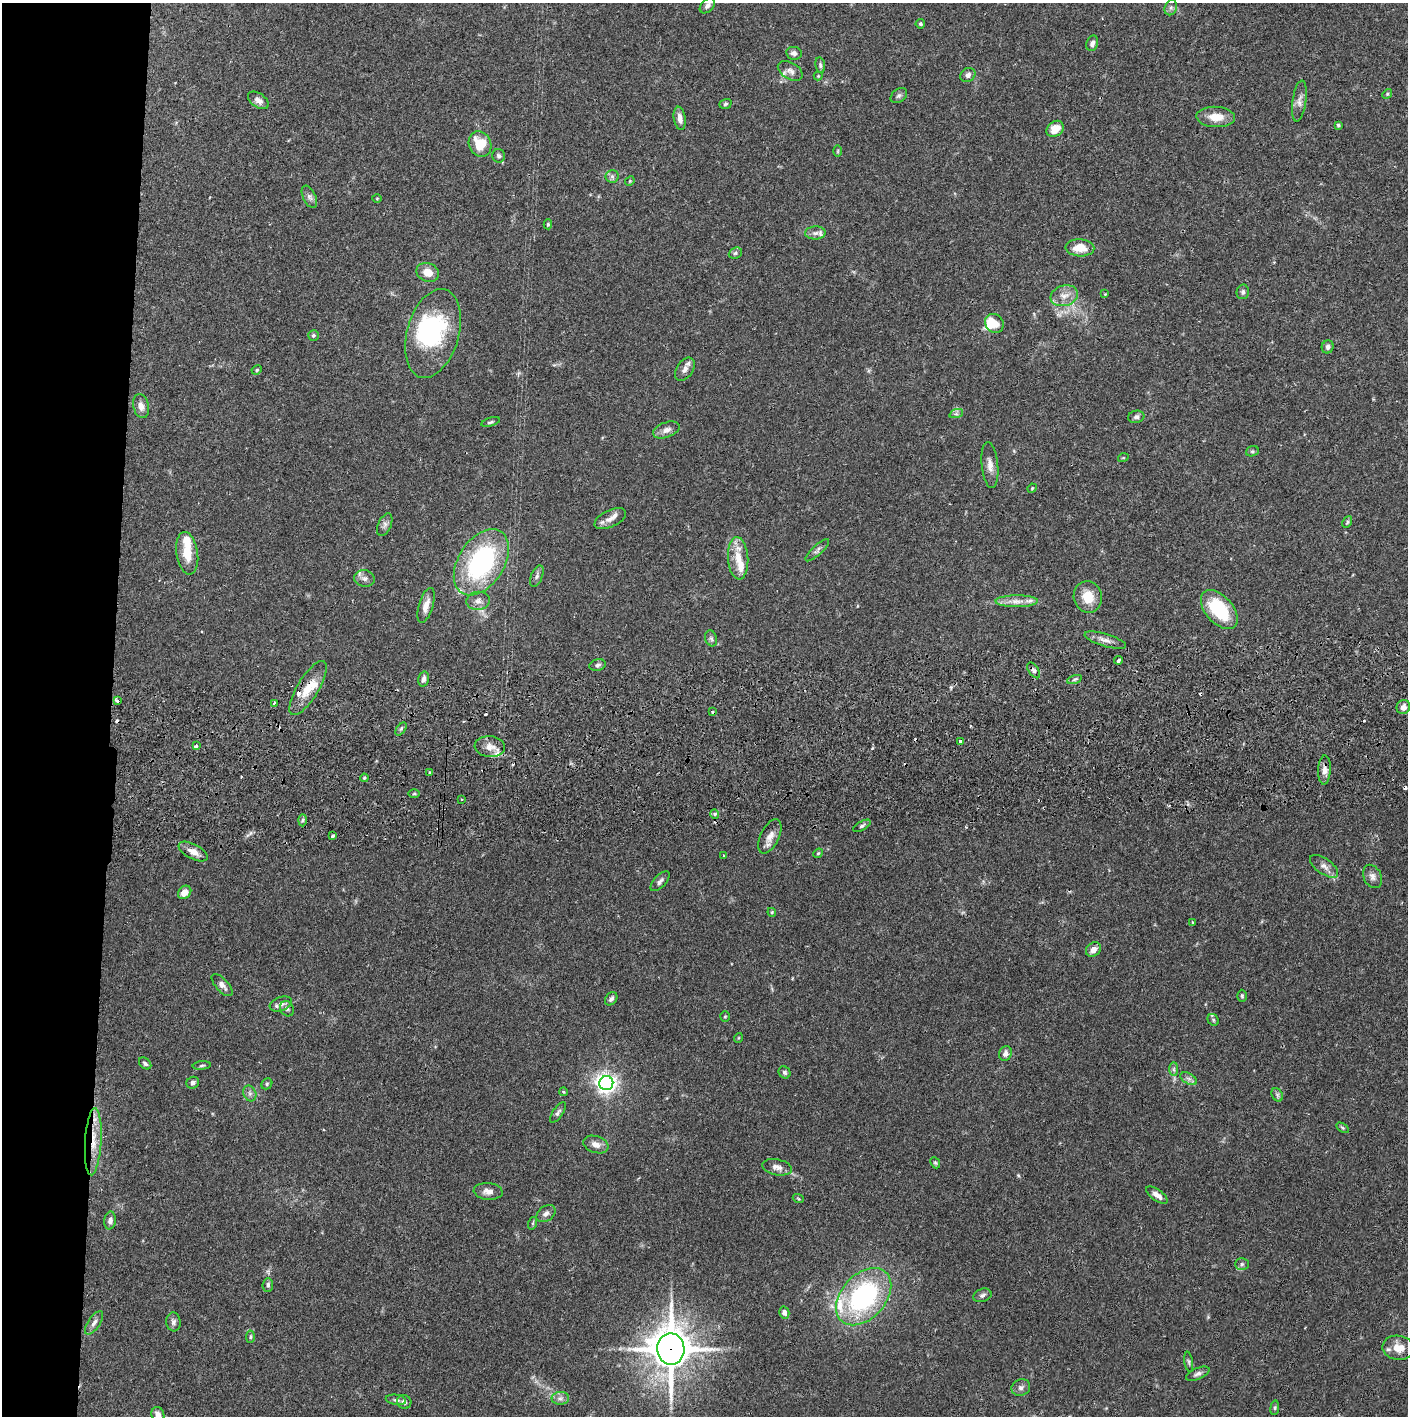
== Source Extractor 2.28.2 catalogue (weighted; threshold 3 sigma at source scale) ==
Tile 4 of 3 x 3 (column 1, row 2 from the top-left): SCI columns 4-1409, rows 1472-2885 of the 4227 x 4358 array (HDU 1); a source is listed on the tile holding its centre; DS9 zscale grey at full resolution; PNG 1410 x 1418 px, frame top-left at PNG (2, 3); each listed source drawn as its Kron ellipse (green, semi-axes under 4 px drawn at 4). Shown black and unused: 8% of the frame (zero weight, under 2 of 3 exposures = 3% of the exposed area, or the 3 px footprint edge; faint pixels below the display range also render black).
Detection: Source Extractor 2.28.2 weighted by HDU 2 'WHT'; one run over the whole footprint, this tile lists its part. Background 0.068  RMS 0.0048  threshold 0.0218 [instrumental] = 3 sigma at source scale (4.5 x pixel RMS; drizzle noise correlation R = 1.50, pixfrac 1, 0.05/0.05 arcsec/px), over >= 5 px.
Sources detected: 168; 1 inside a brighter object's white glare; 6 cosmic-ray / hot-pixel residue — neither listed nor drawn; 13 inside a brighter listed object's ellipse — not listed separately; the other 148 listed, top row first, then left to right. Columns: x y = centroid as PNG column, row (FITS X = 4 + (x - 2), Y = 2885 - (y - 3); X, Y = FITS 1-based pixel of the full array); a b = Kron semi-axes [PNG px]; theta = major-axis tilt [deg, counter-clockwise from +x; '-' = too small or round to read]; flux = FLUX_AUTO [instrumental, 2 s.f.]
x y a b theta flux
707 6 9 6 45 1.9
1171 8 8 6 69 1.3
920 24 5 5 - 0.86
1092 43 8 5 72 1.9
794 53 8 6 -11 1.7
820 65 8 5 -81 0.9
790 71 13 8 -30 2.5
968 75 8 6 33 1.8
818 76 4 4 - 0.46
1387 94 5 4 - 0.62
899 95 9 6 38 1.2
258 100 12 7 -35 2.4
1299 101 21 7 82 3
725 104 6 4 18 0.85
1216 117 19 10 -4 7.4
680 118 12 6 -81 3
1338 125 4 3 - 0.63
1055 129 9 7 37 6.3
480 144 13 11 -63 12
838 151 6 4 89 0.56
499 156 7 6 - 1.4
612 176 6 6 - 1.3
630 181 5 4 - 0.49
309 197 12 6 -65 1.8
377 199 5 3 - 0.41
548 224 5 4 - 0.61
815 233 10 6 1 1.9
1080 248 14 8 -2 8.1
735 253 7 5 23 1
428 272 11 9 -22 5.6
1243 292 7 6 - 1.2
1105 294 4 3 - 0.36
1064 296 14 10 17 4.6
994 323 10 8 -52 5
433 333 45 26 74 47
313 335 5 5 - 0.81
1328 347 6 6 - 1.5
685 369 13 8 56 2.8
257 370 5 4 - 0.66
141 406 12 8 -76 3
956 414 7 4 18 1
1136 417 8 6 13 1.3
491 422 9 3 16 0.86
666 430 14 7 20 2.9
1252 451 6 5 - 0.81
1123 458 5 3 - 0.42
990 465 23 8 -84 4
1032 488 5 4 - 0.48
610 519 17 8 25 3.7
1347 522 6 4 63 0.74
385 525 12 6 66 1.8
817 550 15 5 43 1.6
187 553 21 11 -81 8.9
738 558 21 10 -87 8
481 562 36 23 57 72
537 576 11 5 68 1.5
364 578 10 8 -10 2.2
1088 597 16 14 -76 8.9
478 601 12 9 7 2.9
1017 601 21 6 0 4.3
426 605 18 7 73 3.9
1219 610 23 13 -49 26
711 638 8 6 -72 1.1
1105 640 21 6 -17 3.2
1119 660 4 3 - 3.6
598 665 8 5 16 1.3
1034 670 9 5 -56 1.3
424 679 7 5 76 1.8
1074 679 8 3 19 0.88
308 688 31 10 59 9.4
117 700 4 3 - 3
274 703 3 2 - 0.47
1403 707 7 6 - 3
712 712 3 3 - 1
401 729 7 4 53 0.88
960 742 4 4 - 3.4
196 746 4 3 - 2.7
490 747 15 10 -5 4.3
1324 770 15 6 88 3
430 773 3 2 - 0.53
364 778 4 3 - 0.48
414 794 6 3 1 0.56
461 799 3 2 - 0.84
715 814 5 4 - 0.63
303 820 6 4 88 0.8
862 826 9 4 31 1.2
333 836 4 3 - 1.4
770 836 18 9 64 4.2
193 851 16 7 -27 3.9
818 853 5 4 - 0.53
723 856 2 2 - 0.35
1324 866 16 7 -35 2.9
1372 876 12 9 -63 2.6
660 881 12 6 47 1.7
185 892 7 6 - 4.3
772 912 4 4 - 0.53
1193 922 3 2 - 0.45
1093 949 8 6 42 3
222 985 14 6 -48 2.4
1242 996 6 5 - 0.71
611 999 7 5 50 1.4
281 1004 11 7 20 2.3
287 1009 8 6 -56 1.2
725 1016 5 4 - 0.6
1213 1020 6 5 - 0.79
738 1038 5 3 - 0.38
1005 1054 7 6 - 2.1
145 1063 7 5 -42 1.1
202 1065 9 3 6 0.8
1174 1069 7 4 -90 1.1
785 1072 6 5 - 1.1
1189 1079 9 5 -31 1.6
193 1083 6 5 - 1.4
606 1083 7 7 - 260
267 1084 6 5 - 0.69
564 1092 4 3 - 0.42
250 1093 8 6 -69 1.5
1277 1095 7 5 -60 1.1
558 1113 12 5 56 1.3
1343 1128 7 4 -31 0.68
93 1142 33 8 87 11
596 1145 13 8 -19 3.3
935 1163 6 4 -67 0.68
777 1167 15 8 -11 2.9
488 1191 14 8 -5 3.1
1157 1195 12 5 -35 2.8
798 1198 6 3 -21 0.54
546 1214 10 7 37 2.1
110 1220 9 5 80 2.1
533 1223 6 4 71 0.62
1242 1264 7 5 1 1
268 1285 7 5 85 1.2
982 1295 9 6 21 1.4
864 1297 33 22 48 72
784 1313 6 5 - 2
173 1322 9 7 -82 1.8
94 1323 13 6 56 2
250 1337 6 4 85 0.68
1398 1348 16 12 -9 6.7
671 1349 16 13 -88 1300
1189 1362 10 3 -81 0.9
1198 1374 12 5 23 1.8
1021 1387 9 8 - 1.9
560 1398 9 6 2 1.8
396 1400 10 5 -9 1.2
404 1402 7 6 - 1.6
1275 1408 7 4 82 0.71
158 1415 8 6 -72 3.3
Overlapping masked pixels (flux is a lower limit): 4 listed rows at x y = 308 688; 1324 770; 93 1142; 671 1349
Isophote crosses this tile's border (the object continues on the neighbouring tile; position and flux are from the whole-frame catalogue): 1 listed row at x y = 158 1415